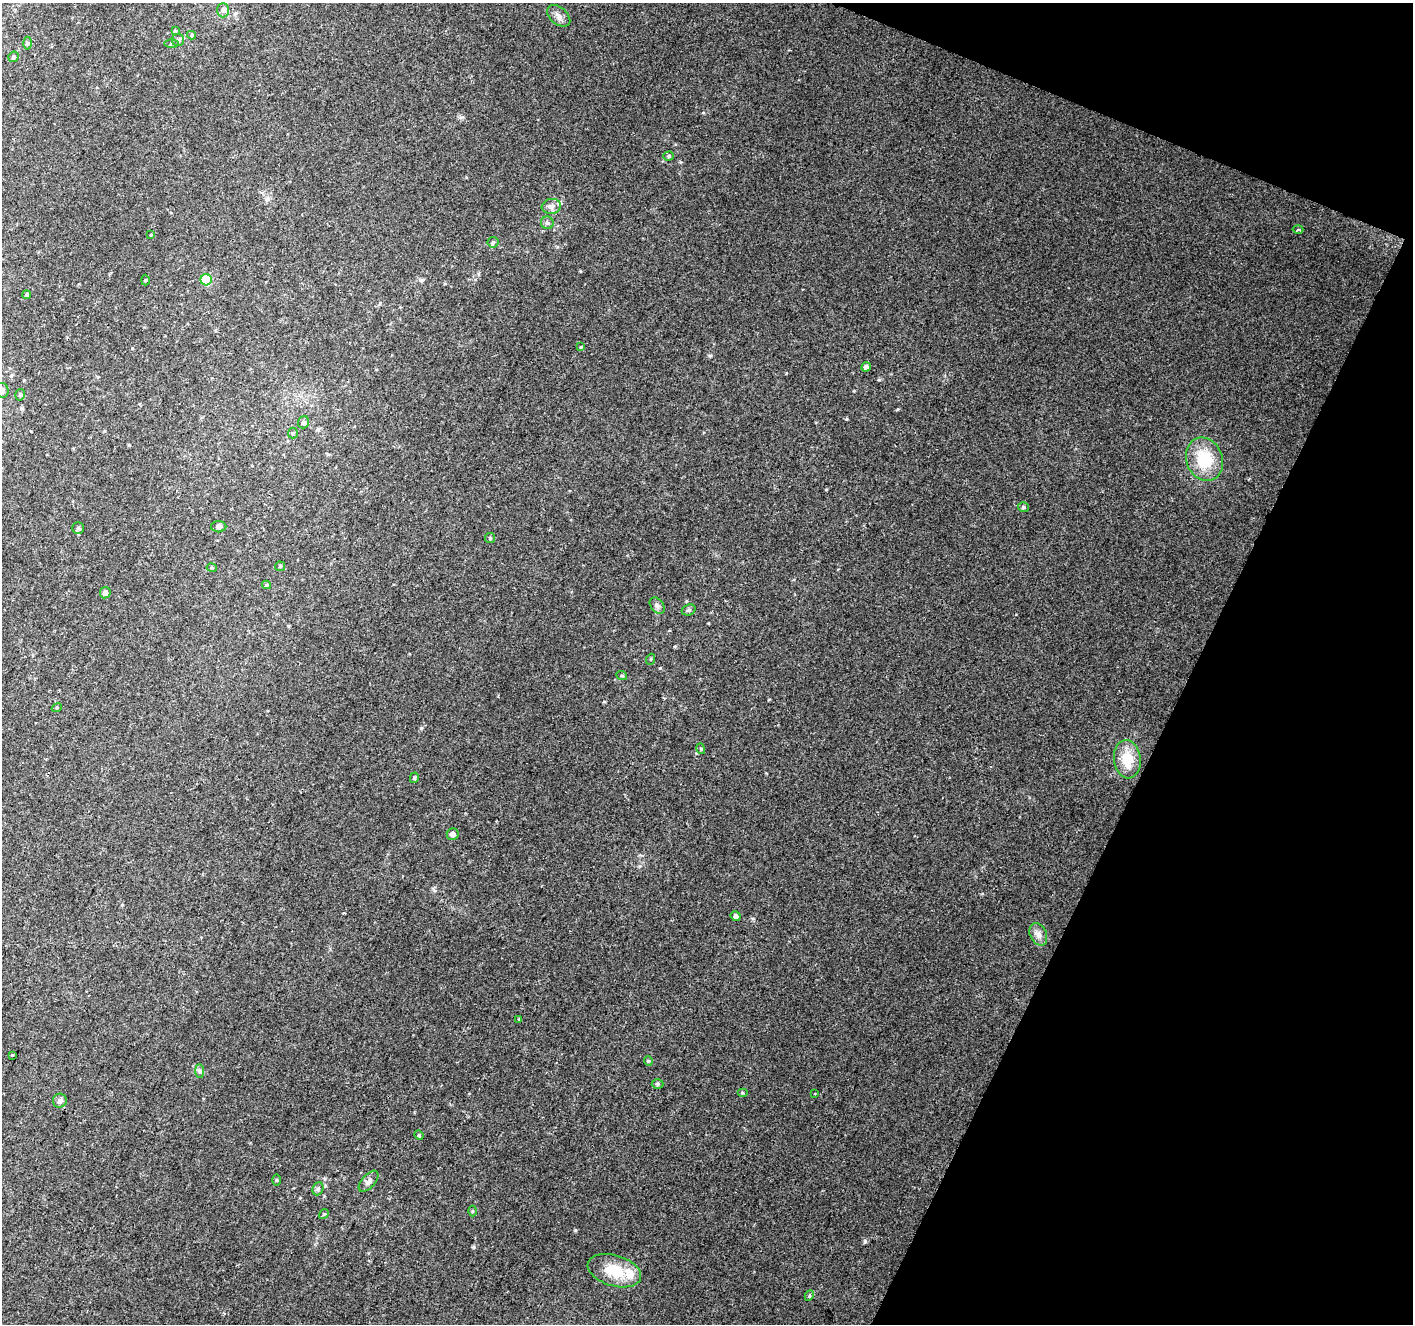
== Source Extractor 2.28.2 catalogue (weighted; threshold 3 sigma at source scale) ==
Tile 8 of 4 x 4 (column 4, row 2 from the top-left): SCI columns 4233-5643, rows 2852-4173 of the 5648 x 5767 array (HDU 1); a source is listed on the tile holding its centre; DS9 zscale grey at full resolution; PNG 1415 x 1326 px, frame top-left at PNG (2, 3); each listed source drawn as its Kron ellipse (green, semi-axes under 4 px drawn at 4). Shown black and unused: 20% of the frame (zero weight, under 2 of 3 exposures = <1% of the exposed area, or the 3 px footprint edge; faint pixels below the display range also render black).
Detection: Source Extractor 2.28.2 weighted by HDU 2 'WHT'; one run over the whole footprint, this tile lists its part. Background 0.0643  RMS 0.0076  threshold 0.0341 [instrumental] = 3 sigma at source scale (4.5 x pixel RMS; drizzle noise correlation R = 1.50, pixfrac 1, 0.0396/0.0396 arcsec/px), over >= 5 px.
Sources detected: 63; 1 cosmic-ray / hot-pixel residue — neither listed nor drawn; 3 inside a brighter listed object's ellipse — not listed separately; the other 59 listed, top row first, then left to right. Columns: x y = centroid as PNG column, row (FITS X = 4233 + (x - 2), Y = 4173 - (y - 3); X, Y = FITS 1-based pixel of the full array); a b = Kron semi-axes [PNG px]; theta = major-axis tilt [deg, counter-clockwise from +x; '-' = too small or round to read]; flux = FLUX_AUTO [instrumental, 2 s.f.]
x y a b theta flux
223 10 7 6 - 2.1
559 16 13 8 -41 4.1
175 30 4 3 - 0.84
192 35 4 4 - 0.92
178 40 6 6 - 1.7
27 43 6 4 -89 1.1
172 43 7 4 1 1.1
13 57 5 5 - 1.6
669 156 5 4 - 1
551 206 9 7 7 3.4
547 223 6 6 - 1.8
1298 230 5 3 - 0.94
151 235 3 3 - 0.58
493 242 5 5 - 1.2
145 280 5 3 - 0.68
206 280 5 5 - 29
27 295 4 4 - 1.4
581 347 4 3 - 0.65
866 367 5 4 - 3
2 390 7 6 - 3.1
20 395 6 4 74 1.3
303 422 6 5 - 2
293 433 5 5 - 0.95
1204 459 22 18 -68 30
1023 507 5 5 - 1.5
219 527 7 5 0 2.2
78 528 5 5 - 1.2
490 538 5 5 - 1.1
280 566 5 5 - 0.89
212 568 5 3 - 0.75
267 585 4 4 - 0.81
105 593 6 5 - 3
657 606 9 6 -51 2.2
689 610 7 5 19 1.6
651 659 5 3 - 0.73
622 676 5 3 - 0.84
57 708 5 4 - 0.82
701 749 5 3 - 0.67
1127 759 19 13 -83 18
414 778 5 4 - 1.1
453 834 6 6 - 2.7
736 916 5 5 - 2
1038 934 12 8 -65 4.1
519 1019 4 4 - 0.69
12 1055 3 3 - 2.4
648 1061 4 4 - 0.86
200 1071 7 4 -89 1.4
658 1084 6 5 - 1.2
742 1093 5 3 - 0.84
815 1094 3 3 - 1.2
60 1101 7 7 - 2.9
419 1135 5 4 - 0.93
276 1180 5 3 - 0.77
368 1181 13 6 49 3.6
318 1189 7 5 67 1.5
472 1211 5 3 - 0.72
324 1214 5 4 - 0.92
614 1271 27 15 -16 25
809 1296 5 4 - 1.3
Isophote crosses this tile's border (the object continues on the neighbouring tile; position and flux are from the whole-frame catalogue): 1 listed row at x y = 2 390
Unlisted compact peaks at least as high as the median listed source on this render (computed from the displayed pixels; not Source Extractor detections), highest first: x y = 898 409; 660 668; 421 728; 846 419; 710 356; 580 271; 703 113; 675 646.